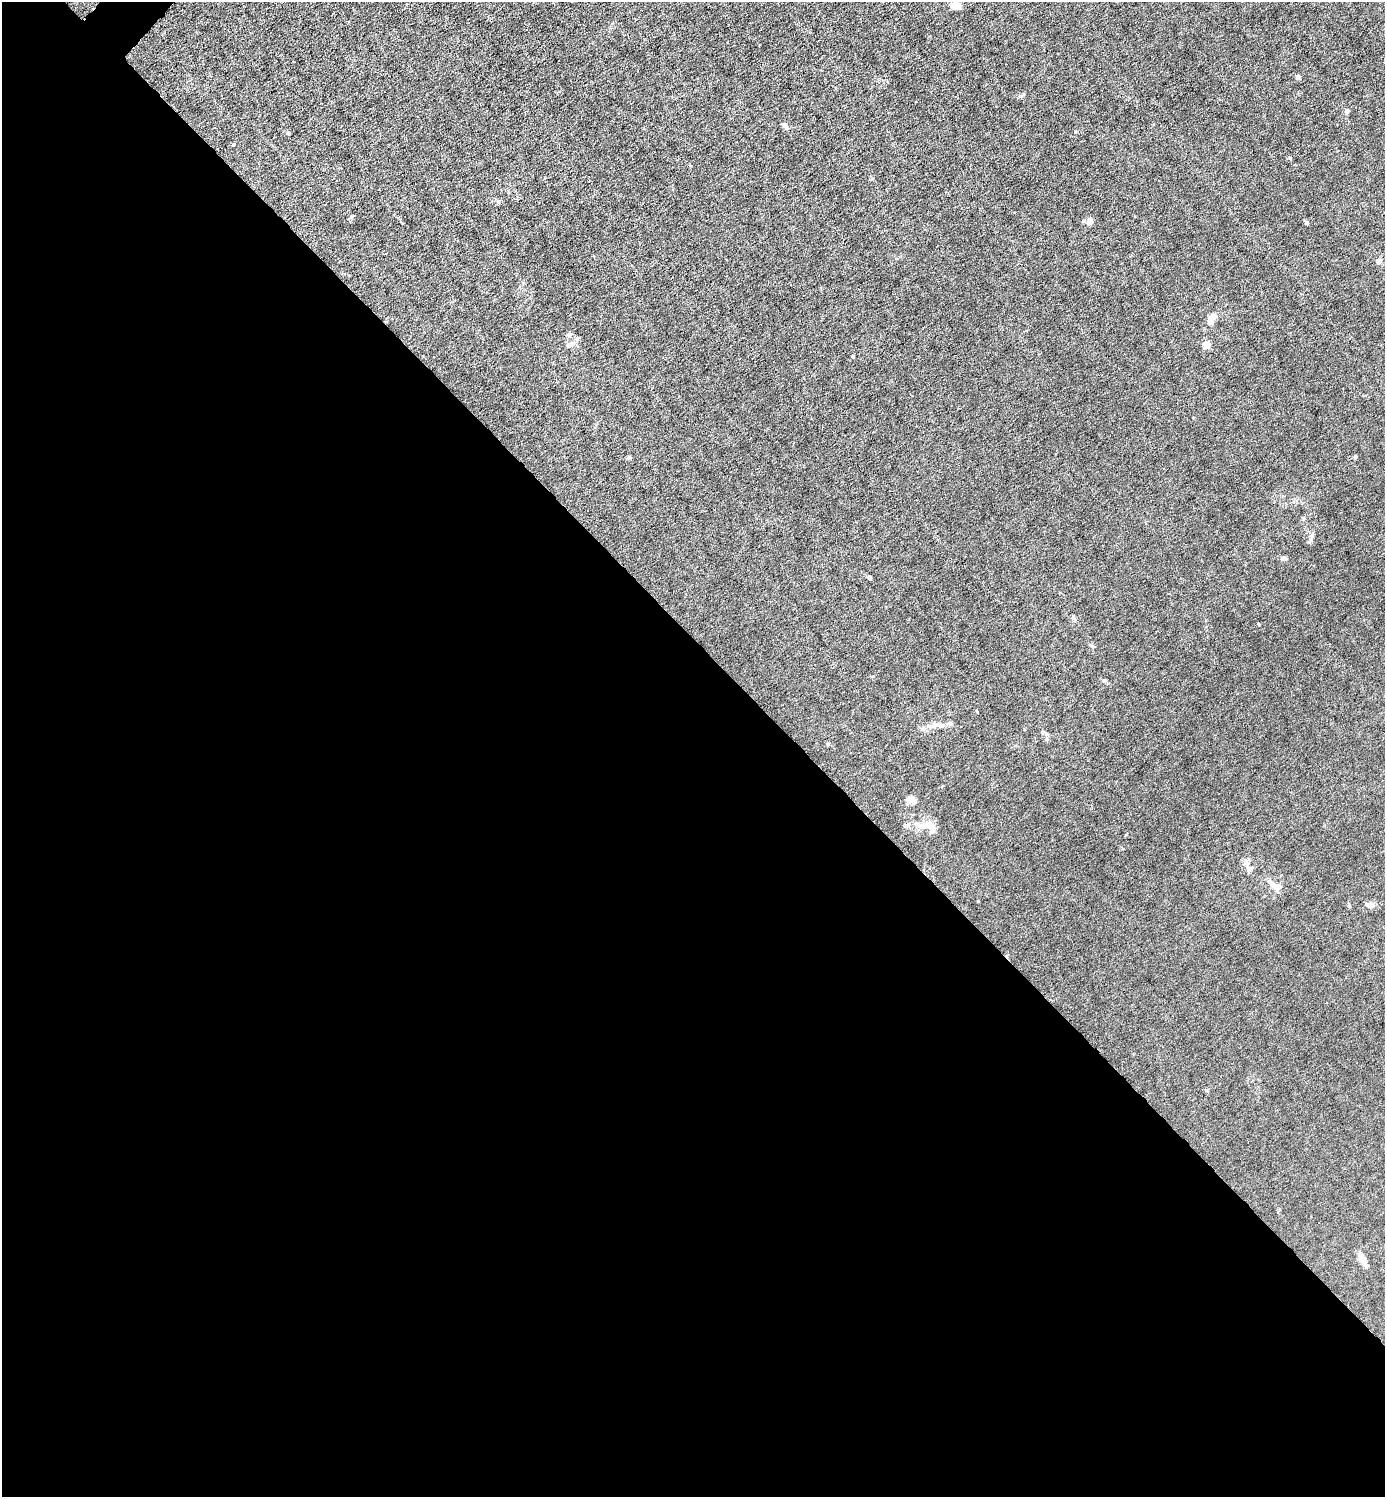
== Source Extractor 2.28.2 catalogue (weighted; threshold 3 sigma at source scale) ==
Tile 14 of 4 x 4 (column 2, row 4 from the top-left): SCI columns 1536-2918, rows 1-1495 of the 5980 x 5980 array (HDU 1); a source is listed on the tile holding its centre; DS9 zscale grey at full resolution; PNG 1387 x 1499 px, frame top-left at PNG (2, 2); no overlay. Shown black and unused: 57% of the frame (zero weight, under 6 of 12 exposures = <1% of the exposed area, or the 3 px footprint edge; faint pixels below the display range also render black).
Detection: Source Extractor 2.28.2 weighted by HDU 2 'WHT'; one run over the whole footprint, this tile lists its part. Background 0.0152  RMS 0.0031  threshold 0.0127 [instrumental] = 3 sigma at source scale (4.09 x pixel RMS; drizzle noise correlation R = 1.36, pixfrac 0.8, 0.05/0.05 arcsec/px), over >= 5 px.
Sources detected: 27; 2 inside a brighter listed object's ellipse — not listed separately; the other 25 listed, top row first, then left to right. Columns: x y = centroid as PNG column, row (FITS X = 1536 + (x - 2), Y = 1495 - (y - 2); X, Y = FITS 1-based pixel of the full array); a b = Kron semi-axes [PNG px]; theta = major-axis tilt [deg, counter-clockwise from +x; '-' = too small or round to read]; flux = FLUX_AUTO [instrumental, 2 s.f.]
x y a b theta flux
955 5 8 7 - 4.5
1298 77 6 5 - 0.59
1347 111 6 5 - 0.54
785 126 7 6 - 0.89
233 145 3 3 - 0.42
1090 222 9 8 - 1.3
1306 223 5 5 - 0.38
1379 261 8 7 - 0.82
1211 319 14 7 62 2.5
569 335 7 5 56 0.6
1207 344 5 4 - 6.8
569 345 10 7 28 1.3
853 356 4 3 - 0.33
629 457 6 4 49 0.47
1284 558 6 5 - 0.79
870 578 4 4 - 0.6
1092 646 6 4 -29 0.42
937 725 20 8 -8 2.4
911 800 12 8 1 1.6
918 824 13 6 -22 1.6
930 825 16 8 -41 2.2
1250 869 11 6 35 1.1
1273 885 18 7 -44 1.8
1370 905 11 7 -3 1.4
1364 1261 19 7 -64 1.9
Isophote crosses this tile's border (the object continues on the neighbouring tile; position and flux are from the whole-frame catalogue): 1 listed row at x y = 955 5
Unlisted compact peaks at least as high as the median listed source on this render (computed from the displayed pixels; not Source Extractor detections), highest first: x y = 1290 158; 1075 132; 1020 96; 1355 456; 978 901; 351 217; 1104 681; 1311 539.